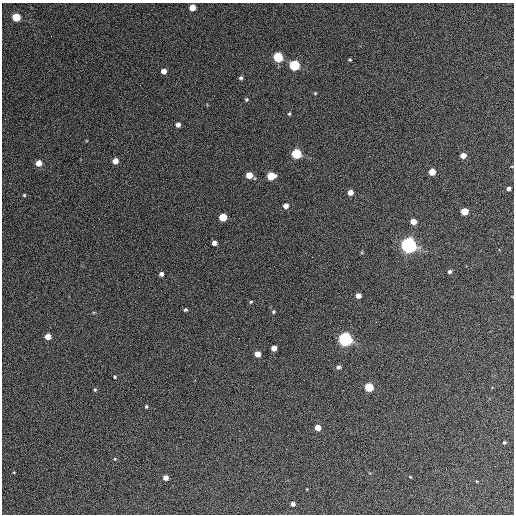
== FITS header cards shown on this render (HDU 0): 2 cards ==
NAXIS1  =                  512 / Axis length
NAXIS2  =                  512 / Axis length

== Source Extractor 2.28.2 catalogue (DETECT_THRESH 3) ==
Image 512 x 512 px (HDU 0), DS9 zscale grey, 1 PNG px = 1 image px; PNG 516 x 516 px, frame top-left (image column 1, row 512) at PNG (2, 3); no overlay
Background 484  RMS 23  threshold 68.3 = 3 sigma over >= 5 px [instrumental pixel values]
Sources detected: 51; all 51 listed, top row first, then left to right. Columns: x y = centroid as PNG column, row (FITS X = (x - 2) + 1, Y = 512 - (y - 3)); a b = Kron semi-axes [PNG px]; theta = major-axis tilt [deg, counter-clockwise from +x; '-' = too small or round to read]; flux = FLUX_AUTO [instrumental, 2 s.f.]
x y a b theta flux
192 7 5 5 - 20000
16 17 5 5 - 55000
51 36 2 2 - 910
278 57 5 5 - 98000
350 60 5 3 - 1700
294 65 5 5 - 130000
163 71 4 4 - 10000
241 78 5 4 - 3000
315 93 4 4 - 1500
246 99 5 5 - 2300
289 114 5 4 - 1900
178 124 4 4 - 7000
296 154 5 5 - 110000
463 156 5 4 - 13000
115 161 5 5 - 13000
39 163 5 5 - 16000
432 172 5 5 - 25000
249 175 6 5 - 22000
271 176 6 5 - 40000
508 189 4 4 - 4100
350 192 4 4 - 12000
24 195 4 4 - 1600
286 206 5 5 - 9400
464 211 5 5 - 31000
223 217 5 5 - 42000
413 221 5 4 - 16000
214 243 4 4 - 7800
408 245 6 6 - 830000
312 257 2 2 - 790
449 272 5 5 - 3200
161 274 4 4 - 5300
358 296 5 4 - 11000
251 302 4 3 - 1600
185 310 4 3 - 2200
273 312 4 4 - 2000
48 336 5 5 - 15000
345 339 6 6 - 470000
274 348 4 4 - 11000
257 354 5 5 - 15000
338 367 5 5 - 3900
115 377 3 3 - 1700
369 387 5 5 - 67000
95 390 4 4 - 1900
146 407 4 3 - 2000
318 428 5 4 - 16000
504 442 4 3 - 1900
115 459 5 4 - 1600
14 472 3 2 - 1100
410 477 4 2 - 1100
166 478 4 4 - 9400
293 504 4 4 - 5200